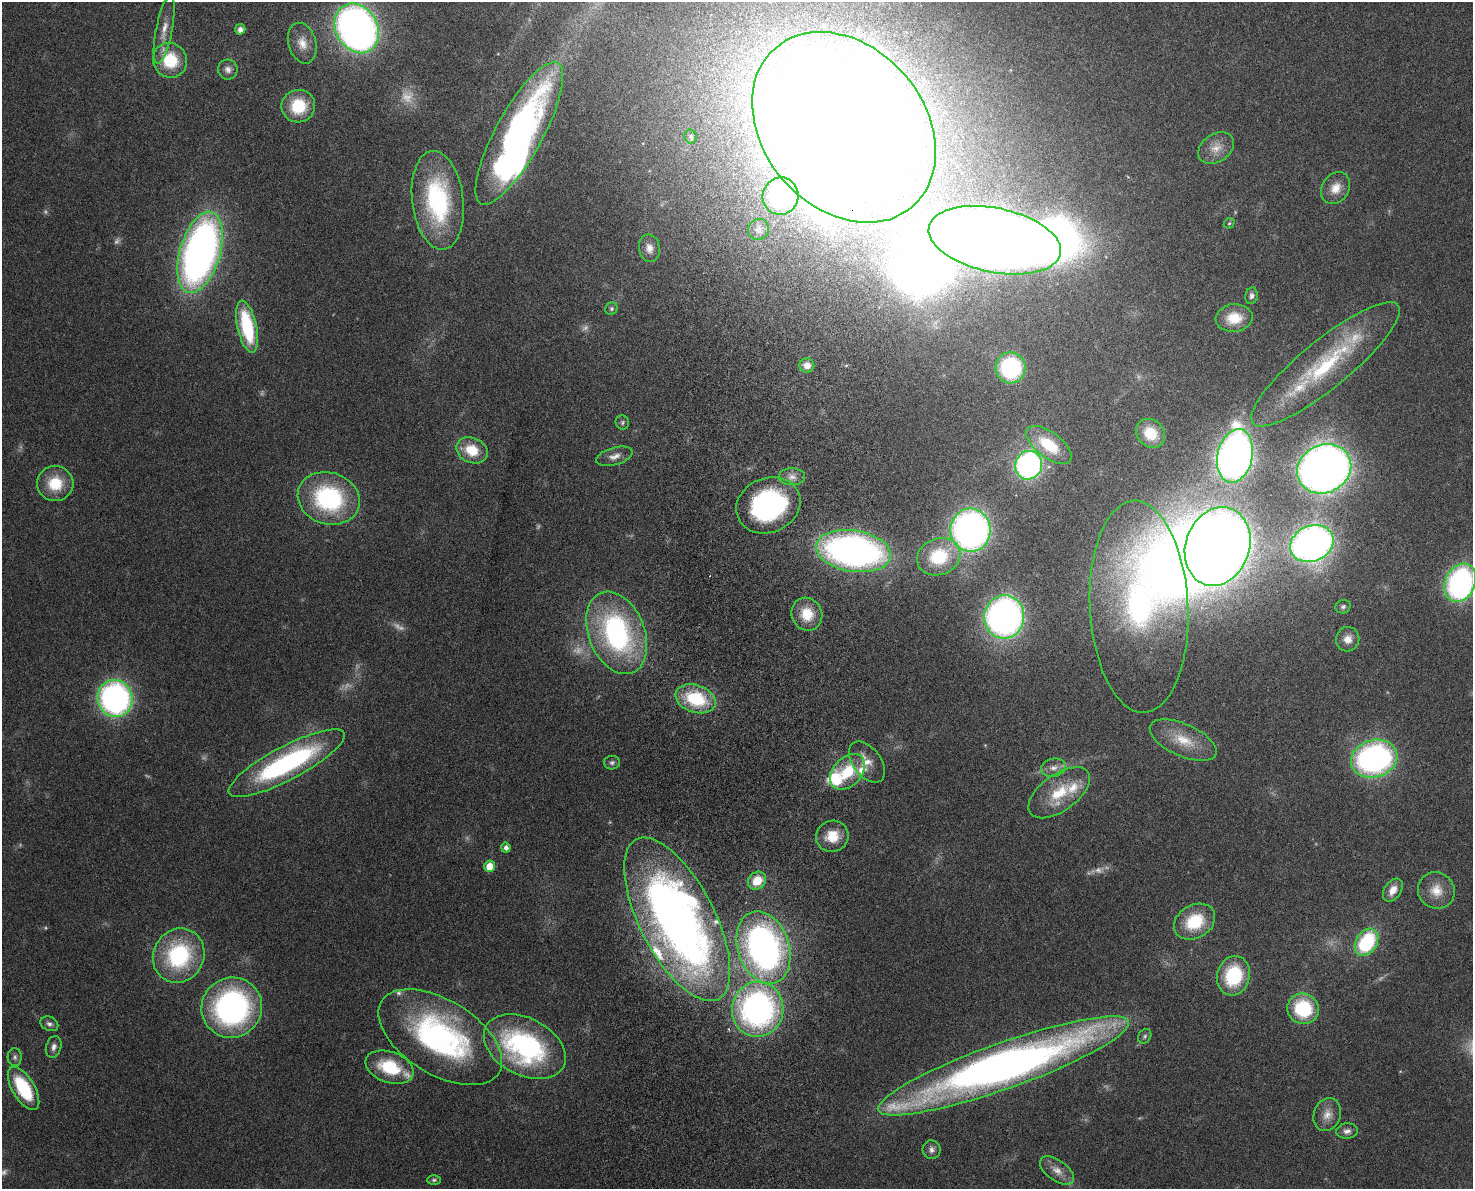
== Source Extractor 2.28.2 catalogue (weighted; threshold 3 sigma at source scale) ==
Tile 8 of 3 x 4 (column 2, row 3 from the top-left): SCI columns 1665-3135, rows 1268-2454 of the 4909 x 4905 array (HDU 1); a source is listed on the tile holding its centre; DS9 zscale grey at full resolution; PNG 1475 x 1191 px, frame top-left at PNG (2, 2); each listed source drawn as its Kron ellipse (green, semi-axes under 4 px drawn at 4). Shown black and unused: <1% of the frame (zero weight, under 4 of 8 exposures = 6% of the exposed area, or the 3 px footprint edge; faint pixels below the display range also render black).
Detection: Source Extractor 2.28.2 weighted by HDU 2 'WHT'; one run over the whole footprint, this tile lists its part. Background 0.0272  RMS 0.0022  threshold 0.00916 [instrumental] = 3 sigma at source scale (4.09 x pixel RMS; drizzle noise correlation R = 1.36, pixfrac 0.8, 0.05/0.05 arcsec/px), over >= 5 px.
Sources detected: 122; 16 too faint to see at this stretch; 9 inside a brighter object's white glare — neither listed nor drawn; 8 inside a brighter listed object's ellipse — not listed separately; the other 89 listed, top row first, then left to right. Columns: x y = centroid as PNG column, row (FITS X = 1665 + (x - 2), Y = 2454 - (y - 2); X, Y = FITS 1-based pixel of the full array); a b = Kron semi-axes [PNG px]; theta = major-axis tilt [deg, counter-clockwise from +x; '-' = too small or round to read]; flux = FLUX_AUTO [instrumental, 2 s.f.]
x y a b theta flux
357 28 26 21 -59 130
240 29 5 5 - 1.2
164 30 34 8 79 2.9
302 43 21 14 -74 3
170 60 18 17 - 8.9
228 69 10 9 - 1.1
298 106 17 16 - 7.9
844 127 105 80 -49 750
519 133 80 23 61 86
691 136 7 6 - 0.48
1216 148 19 13 34 2.8
1336 188 17 13 56 2.7
781 196 19 18 - 30
438 200 50 25 -83 27
1229 223 6 4 42 0.29
758 229 11 10 - 1.4
995 240 67 32 -12 520
649 248 14 10 -81 1.8
200 252 42 20 73 120
1252 296 8 6 77 0.65
611 309 6 6 - 0.48
1234 318 19 14 5 4.5
247 327 26 9 -78 16
1325 364 94 24 39 24
807 365 7 7 - 1.9
1011 368 15 15 - 23
622 422 7 6 - 0.46
1150 433 16 13 -44 5.5
1049 445 27 13 -37 8.8
472 450 16 12 -23 5.7
614 456 19 8 16 1.6
1235 456 27 17 78 130
1028 465 14 13 - 53
1324 469 28 24 27 200
792 477 13 8 0 1.5
55 484 18 17 - 6.9
329 498 31 26 -18 27
768 505 33 27 22 35
970 530 21 20 - 90
1312 544 22 17 24 110
1218 546 40 32 71 330
853 551 38 20 -9 98
939 557 22 18 22 10
1460 583 20 15 65 42
1139 607 106 49 -87 63
1343 607 7 6 - 0.55
807 614 17 15 -65 5.1
1004 617 21 20 - 81
617 633 43 28 -68 41
1348 639 12 11 - 2
115 698 18 17 - 64
696 699 20 13 -19 13
1183 740 36 16 -24 6.4
1374 759 23 18 16 60
867 762 23 14 -52 3
287 763 65 17 28 41
612 763 8 7 - 0.59
1053 768 13 9 13 1.4
848 772 20 14 48 7.3
1059 793 35 18 36 8
832 836 16 15 - 4.3
506 848 5 4 - 0.97
489 866 5 5 - 3.6
757 881 10 8 44 4.1
1393 890 12 8 56 2.1
1436 890 19 18 - 3.6
677 919 90 37 -63 200
1195 922 22 16 30 9.2
1366 942 15 10 58 17
763 948 37 26 -72 82
179 956 28 25 61 22
1233 976 20 16 75 13
232 1008 31 29 38 53
758 1009 27 26 - 64
1303 1009 16 15 - 13
49 1024 9 7 -26 0.79
1145 1036 8 6 54 0.46
440 1037 69 37 -31 52
54 1047 11 7 73 1.1
525 1047 44 28 -28 39
15 1057 9 7 -86 0.66
1004 1066 133 23 19 170
390 1067 25 15 -19 9.7
24 1088 24 11 -59 14
1327 1115 17 13 71 2.4
1347 1131 11 7 3 0.96
931 1150 9 9 - 1
1057 1171 19 10 -35 2.2
434 1180 7 5 2 0.38
Overlapping masked pixels (flux is a lower limit): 1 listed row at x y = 995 240
Isophote crosses this tile's border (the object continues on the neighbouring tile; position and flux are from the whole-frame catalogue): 2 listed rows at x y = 844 127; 1460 583